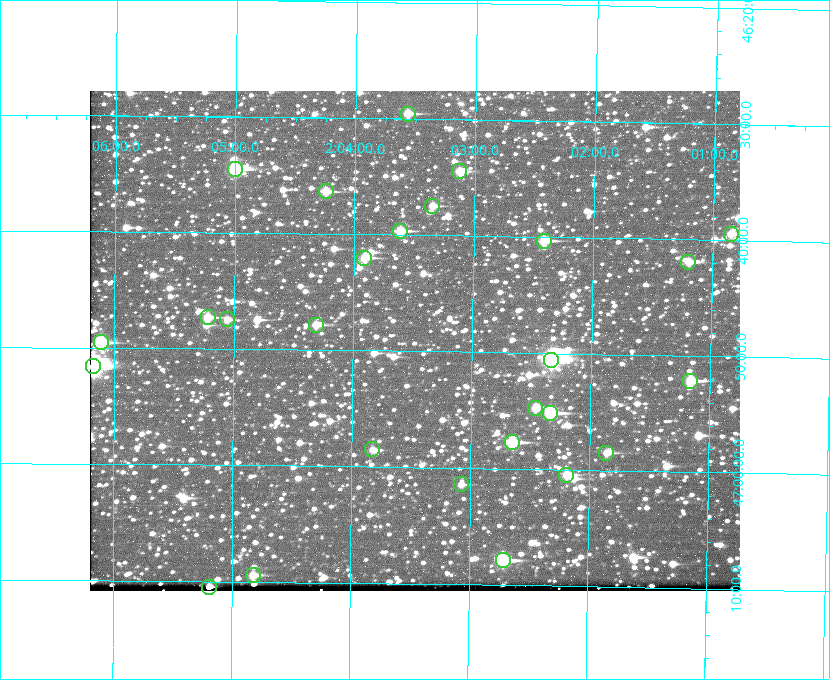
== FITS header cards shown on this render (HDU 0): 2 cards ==
NAXIS1  =                  650 / Width of table row in bytes
NAXIS2  =                  500 / Number of rows in table

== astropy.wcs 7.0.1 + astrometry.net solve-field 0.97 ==
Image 650 x 500 px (HDU 0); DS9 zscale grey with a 90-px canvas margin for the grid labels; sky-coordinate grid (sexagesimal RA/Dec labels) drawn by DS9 from the SOLVED WCS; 27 Tycho-2 reference stars matched to detected sources circled (green)
Header WCS: none
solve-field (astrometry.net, Tycho-2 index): SOLVED blind (the file carries no WCS)
Solved WCS: RA---TAN-SIP/DEC--TAN-SIP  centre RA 02:03:29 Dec +46:49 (30.87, +46.82 deg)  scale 5.16 arcsec/px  FOV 56.0' x 43.0'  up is +179 deg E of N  parity flipped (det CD > 0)
(file carries no celestial WCS; the grid is the blind solution)
Tycho-2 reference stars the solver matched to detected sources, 27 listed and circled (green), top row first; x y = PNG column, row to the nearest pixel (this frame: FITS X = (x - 90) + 1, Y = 500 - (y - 91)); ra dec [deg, ICRS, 3 dp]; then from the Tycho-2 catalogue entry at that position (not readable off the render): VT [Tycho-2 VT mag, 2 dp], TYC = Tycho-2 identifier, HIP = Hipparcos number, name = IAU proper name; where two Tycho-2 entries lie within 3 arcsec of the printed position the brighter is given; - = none
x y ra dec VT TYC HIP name
408 114 30.892 +46.493 10.70 3280-490-1 - -
235 169 31.250 +46.575 8.43 3281-919-1 - -
459 171 30.782 +46.574 10.16 3280-645-1 - -
326 191 31.061 +46.606 9.99 3281-582-1 - -
432 206 30.837 +46.625 10.69 3280-1254-1 - -
400 231 30.904 +46.661 9.60 3280-781-1 - -
731 234 30.213 +46.657 10.42 3280-803-1 - -
544 241 30.604 +46.672 9.47 3280-908-1 - -
364 258 30.978 +46.700 9.85 3281-909-1 - -
688 262 30.300 +46.699 10.25 3280-1695-1 - -
208 317 31.305 +46.788 10.64 3281-663-1 - -
227 319 31.264 +46.791 10.76 3281-86-1 - -
316 325 31.078 +46.798 10.61 3281-114-1 - -
101 342 31.529 +46.825 9.32 3281-34-1 - -
551 360 30.583 +46.843 7.07 3280-746-1 9508 -
93 366 31.543 +46.860 7.50 3281-160-1 9805 -
690 381 30.291 +46.869 9.33 3280-1647-1 - -
535 408 30.615 +46.912 10.08 3284-203-1 - -
550 413 30.584 +46.919 9.47 3284-629-1 - -
512 442 30.663 +46.962 9.31 3284-347-1 - -
372 449 30.956 +46.975 11.27 3285-185-1 - -
606 453 30.464 +46.975 10.61 3284-511-1 - -
566 475 30.548 +47.007 10.42 3284-727-1 - -
461 484 30.769 +47.024 11.20 3284-681-1 - -
503 560 30.679 +47.131 10.02 3284-307-1 - -
253 575 31.205 +47.157 10.28 3285-879-1 - -
209 587 31.297 +47.175 10.30 3285-914-1 - -